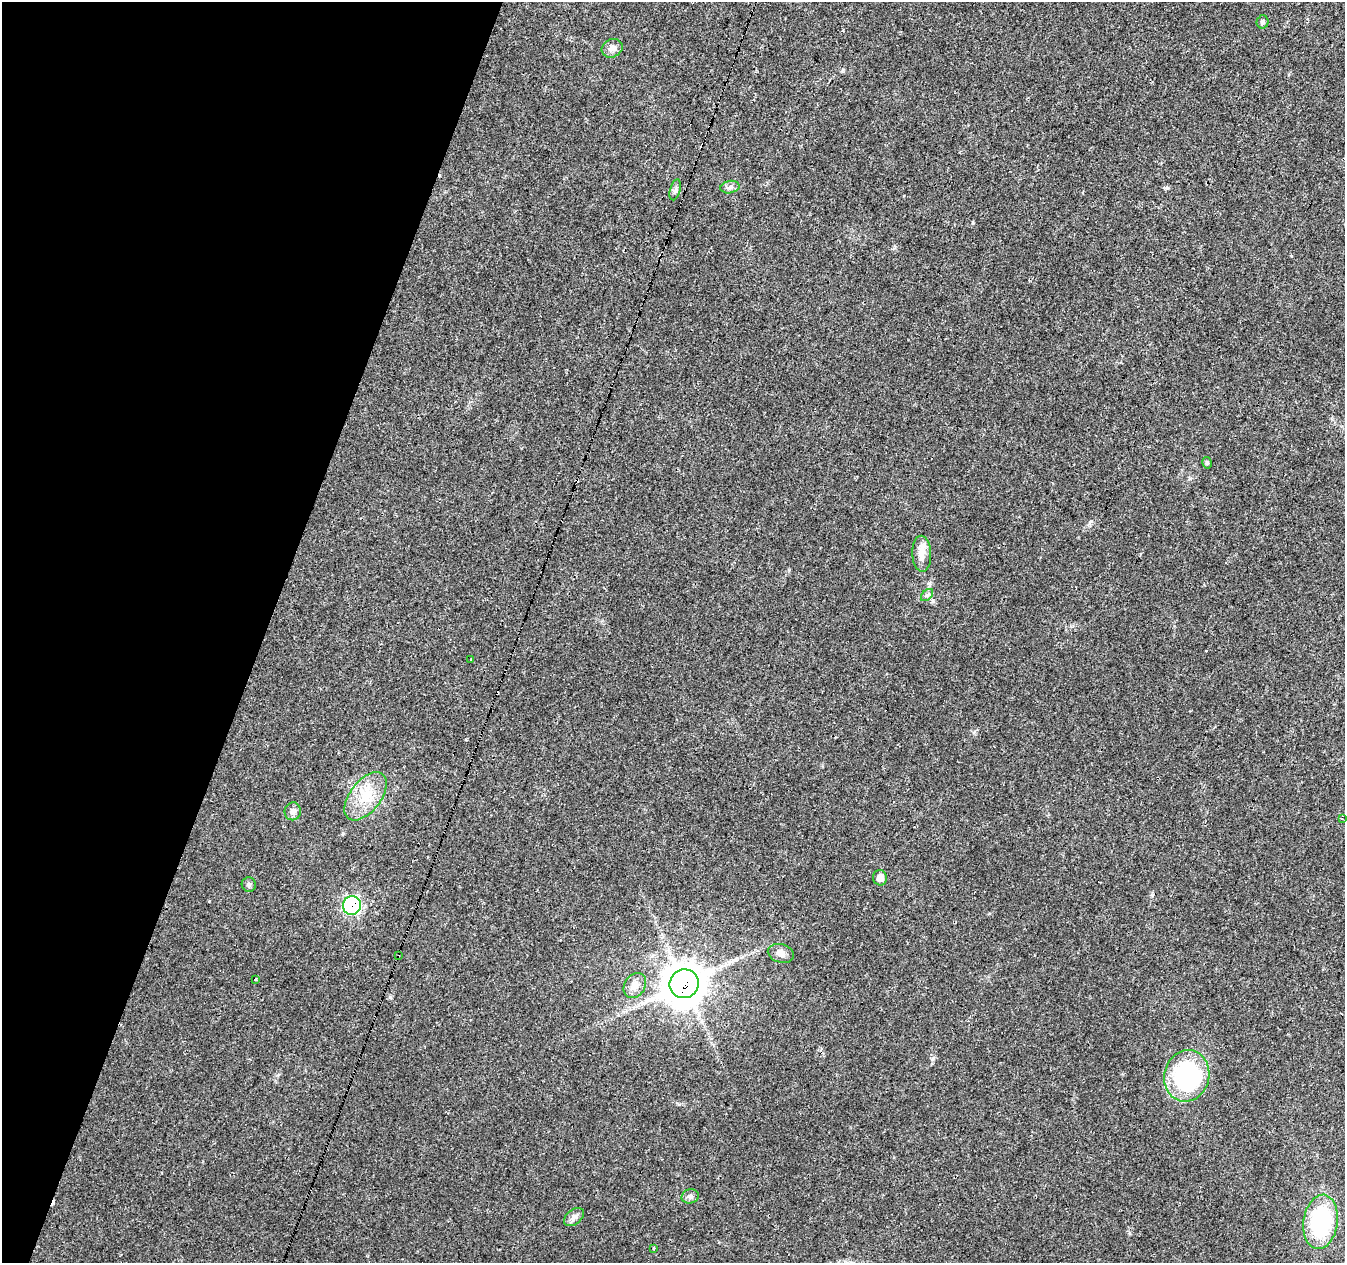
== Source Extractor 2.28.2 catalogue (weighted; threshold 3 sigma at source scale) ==
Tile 9 of 4 x 4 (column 1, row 3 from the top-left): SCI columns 1-1343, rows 1474-2734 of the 5378 x 5534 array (HDU 1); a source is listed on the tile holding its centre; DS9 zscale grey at full resolution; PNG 1347 x 1265 px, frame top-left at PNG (2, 2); each listed source drawn as its Kron ellipse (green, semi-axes under 4 px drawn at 4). Shown black and unused: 20% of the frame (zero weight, under 3 of 4 exposures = <1% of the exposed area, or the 3 px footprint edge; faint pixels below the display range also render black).
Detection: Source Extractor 2.28.2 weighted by HDU 2 'WHT'; one run over the whole footprint, this tile lists its part. Background 0.0259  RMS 0.0032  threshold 0.0142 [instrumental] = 3 sigma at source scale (4.5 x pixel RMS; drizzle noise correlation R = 1.50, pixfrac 1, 0.0396/0.0396 arcsec/px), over >= 5 px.
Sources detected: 31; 6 cosmic-ray / hot-pixel residue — neither listed nor drawn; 1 inside a brighter listed object's ellipse — not listed separately; the other 24 listed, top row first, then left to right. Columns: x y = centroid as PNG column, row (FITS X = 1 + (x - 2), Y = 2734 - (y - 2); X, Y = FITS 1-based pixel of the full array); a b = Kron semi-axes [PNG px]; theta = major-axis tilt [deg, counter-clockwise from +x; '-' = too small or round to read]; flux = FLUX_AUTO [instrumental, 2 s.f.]
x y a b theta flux
1262 22 7 6 - 0.65
612 48 11 9 26 2.1
730 187 9 6 11 1
675 190 11 5 75 0.91
1207 463 6 4 -77 0.52
922 554 18 9 -88 3.4
927 595 7 4 45 0.66
471 659 3 3 - 3.2
365 796 28 15 52 8.9
293 811 9 8 - 1.5
1342 819 4 2 - 0.29
880 878 8 7 - 2.3
249 885 7 7 - 0.81
352 905 9 9 - 43
781 953 13 9 -17 1.9
398 956 2 2 - 0.34
255 979 3 3 - 1.2
684 984 15 14 - 690
635 985 13 10 56 2.7
1187 1076 26 22 75 41
690 1196 9 7 15 1.1
574 1217 11 7 39 1.4
1321 1222 27 17 82 30
654 1248 3 3 - 2.1
Overlapping masked pixels (flux is a lower limit): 3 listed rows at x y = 352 905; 398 956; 684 984
Unlisted compact peaks at least as high as the median listed source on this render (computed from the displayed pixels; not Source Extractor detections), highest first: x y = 1091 521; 973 223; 933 1058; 930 583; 679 1104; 1166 188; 843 70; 1291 256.